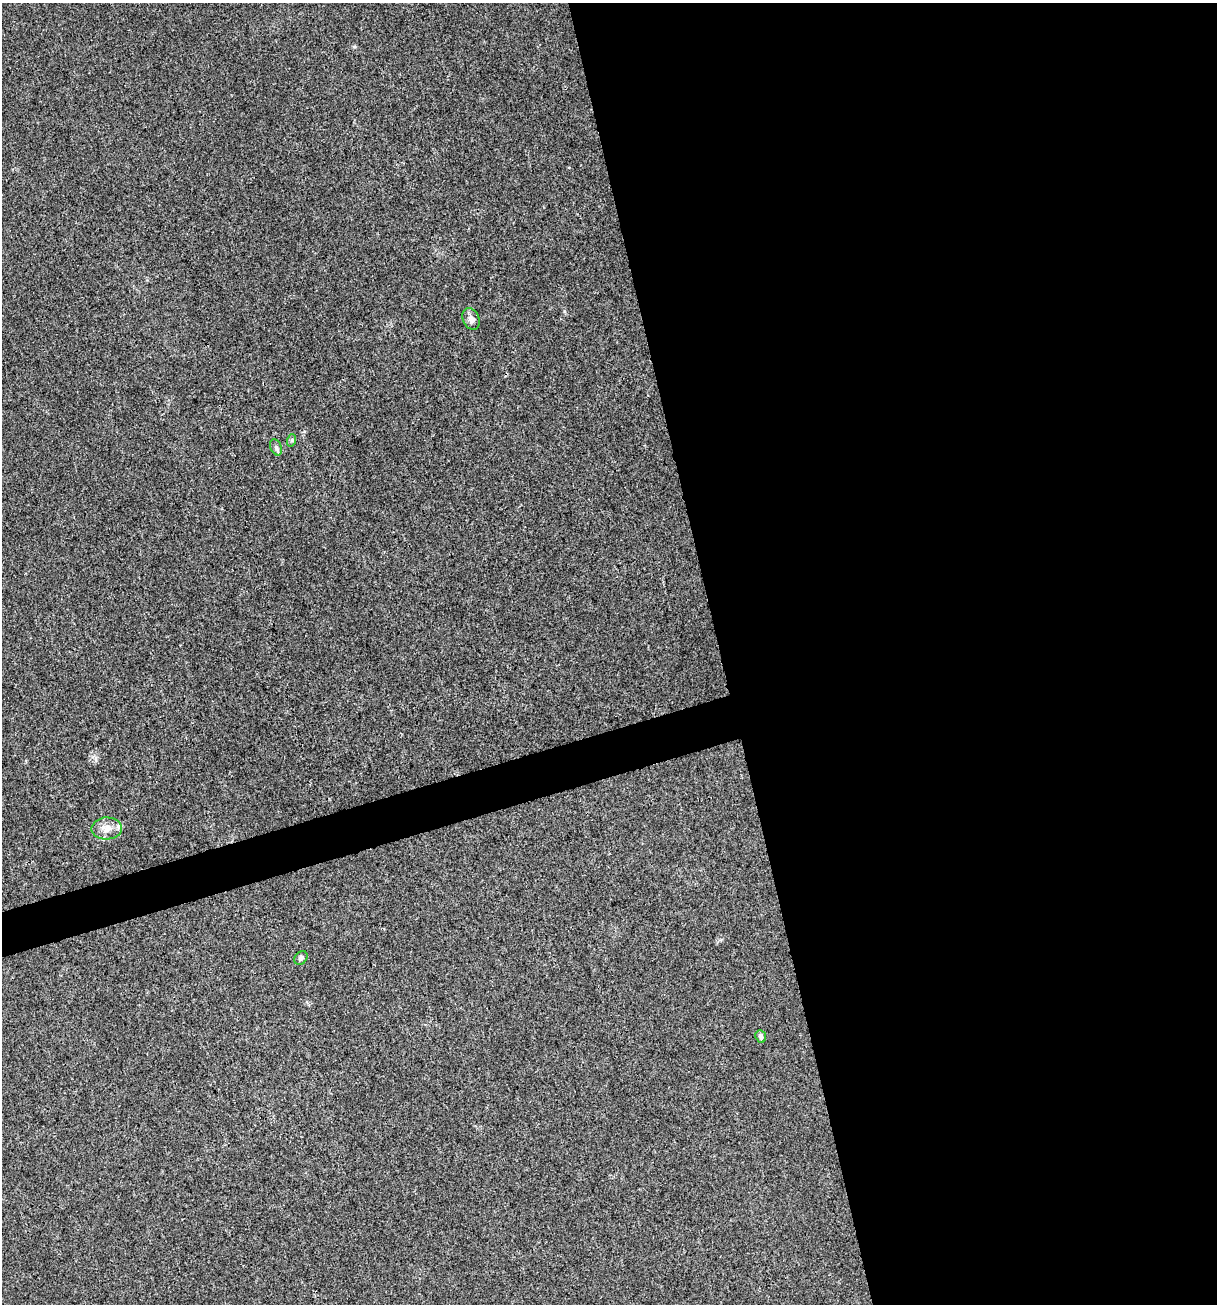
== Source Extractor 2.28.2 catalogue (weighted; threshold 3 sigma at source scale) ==
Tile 8 of 4 x 4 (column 4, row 2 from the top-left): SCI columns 3747-4961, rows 2603-3904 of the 5012 x 5207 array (HDU 1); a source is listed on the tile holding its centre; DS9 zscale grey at full resolution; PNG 1219 x 1306 px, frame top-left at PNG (2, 3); each listed source drawn as its Kron ellipse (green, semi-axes under 4 px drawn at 4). Shown black and unused: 43% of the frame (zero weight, under 3 of 4 exposures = <1% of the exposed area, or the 3 px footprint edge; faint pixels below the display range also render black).
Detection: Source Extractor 2.28.2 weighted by HDU 2 'WHT'; one run over the whole footprint, this tile lists its part. Background 0.00318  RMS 0.0027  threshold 0.0121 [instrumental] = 3 sigma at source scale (4.5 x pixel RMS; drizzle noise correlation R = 1.50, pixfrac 1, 0.0396/0.0396 arcsec/px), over >= 5 px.
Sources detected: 7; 1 inside a brighter listed object's ellipse — not listed separately; the other 6 listed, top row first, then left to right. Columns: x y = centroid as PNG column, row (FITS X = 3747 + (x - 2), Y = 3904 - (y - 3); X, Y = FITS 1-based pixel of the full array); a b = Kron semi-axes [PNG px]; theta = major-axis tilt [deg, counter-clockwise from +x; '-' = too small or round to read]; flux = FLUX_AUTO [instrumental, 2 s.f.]
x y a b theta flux
471 319 11 8 -67 1.3
292 440 6 4 72 0.41
276 447 8 5 -65 0.71
107 828 15 11 2 2.8
301 958 7 6 - 0.82
761 1036 6 5 - 0.82